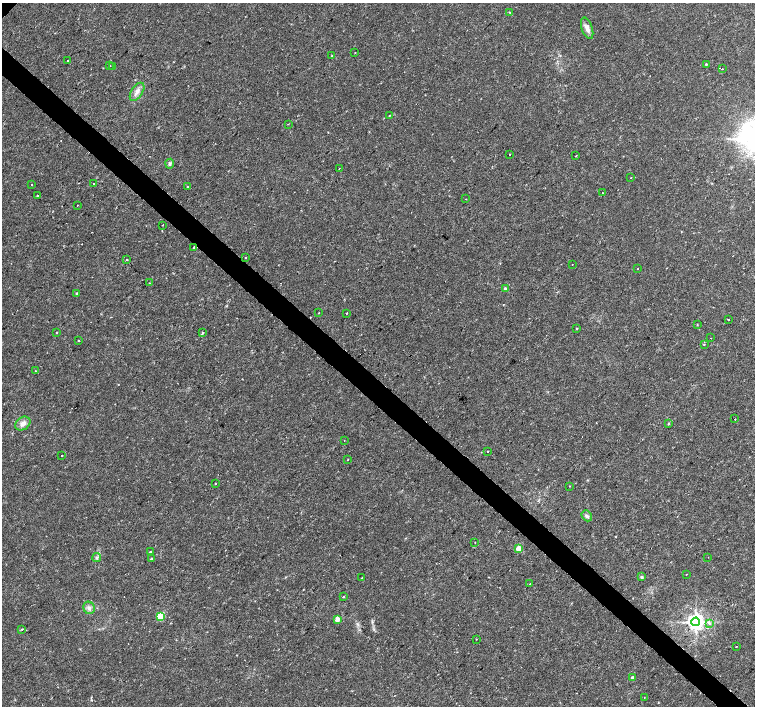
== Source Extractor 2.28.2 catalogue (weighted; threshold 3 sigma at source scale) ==
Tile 6 of 4 x 4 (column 2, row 2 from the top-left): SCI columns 1513-3017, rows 3048-4455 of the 6027 x 6027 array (HDU 1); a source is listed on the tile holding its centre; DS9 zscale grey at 2 x 2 block average (1 PNG px = mean of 2 x 2 image px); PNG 757 x 708 px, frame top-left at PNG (2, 3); each listed source drawn as its Kron ellipse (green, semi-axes under 4 px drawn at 4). Shown black and unused: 4% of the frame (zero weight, under 2 of 3 exposures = <1% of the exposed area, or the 3 px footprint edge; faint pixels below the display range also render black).
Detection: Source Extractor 2.28.2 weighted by HDU 2 'WHT'; one run over the whole footprint, this tile lists its part. Background 0.0228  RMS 0.0028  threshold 0.0126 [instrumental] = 3 sigma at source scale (4.5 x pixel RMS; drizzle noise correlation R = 1.50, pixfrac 1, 0.0396/0.0396 arcsec/px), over >= 5 px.
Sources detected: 76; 1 cosmic-ray / hot-pixel residue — neither listed nor drawn; the other 75 listed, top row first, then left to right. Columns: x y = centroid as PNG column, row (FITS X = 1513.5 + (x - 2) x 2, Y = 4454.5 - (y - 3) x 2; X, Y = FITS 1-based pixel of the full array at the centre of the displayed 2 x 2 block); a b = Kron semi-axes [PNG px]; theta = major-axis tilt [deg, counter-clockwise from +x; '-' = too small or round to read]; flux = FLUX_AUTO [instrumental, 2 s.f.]
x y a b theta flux
509 12 2 2 - 0.25
587 28 11 5 -71 3.6
355 52 2 2 - 0.22
332 56 2 2 - 0.56
67 61 2 2 - 0.74
706 64 3 2 - 0.66
110 65 2 2 - 2.1
112 66 2 2 - 0.59
722 69 2 2 - 1.2
137 92 10 5 56 3.6
389 115 2 2 - 0.3
288 124 2 2 - 0.46
509 154 2 2 - 0.38
576 156 2 2 - 0.32
170 164 5 4 - 1.1
339 169 2 2 - 3
630 178 2 2 - 0.21
94 183 2 2 - 1.7
32 184 2 2 - 1.3
188 187 2 2 - 1.6
602 193 2 2 - 0.31
37 196 2 2 - 0.71
466 199 2 2 - 0.32
77 205 2 2 - 0.23
162 225 2 2 - 0.55
193 247 2 2 - 1.8
245 257 2 2 - 0.77
127 259 2 2 - 5.3
572 265 2 2 - 0.38
638 268 2 2 - 0.44
149 283 2 2 - 0.32
505 289 3 2 - 1.9
77 294 2 2 - 2.1
319 313 2 2 - 0.46
347 313 2 2 - 0.28
728 319 2 2 - 1.3
697 325 3 2 - 0.32
576 329 2 2 - 1.4
56 332 2 2 - 0.35
202 333 2 2 - 1.4
711 338 2 2 - 0.34
79 340 2 2 - 1
704 344 2 2 - 0.39
35 371 2 2 - 0.64
735 419 2 2 - 0.62
668 423 2 2 - 0.98
23 424 8 6 34 3.2
344 441 2 2 - 0.37
487 451 2 2 - 0.88
62 456 2 2 - 1.7
348 460 2 2 - 0.41
215 484 2 2 - 0.33
570 486 2 2 - 0.43
587 516 6 4 -51 1.5
475 543 2 2 - 0.33
518 548 3 2 - 9.9
150 552 2 2 - 0.87
708 557 2 2 - 0.29
96 558 5 4 - 1.2
151 559 2 2 - 4.6
686 574 2 2 - 0.51
641 577 4 4 - 0.8
362 578 2 2 - 1.2
530 584 2 2 - 0.44
344 597 3 2 - 0.61
89 608 6 5 - 2.3
160 617 3 3 - 31
337 619 3 2 - 8.6
696 622 4 4 - 350
709 623 3 2 - 2.4
22 629 2 2 - 0.37
476 639 2 2 - 0.21
736 647 2 2 - 0.28
632 678 3 2 - 2.2
644 697 2 2 - 0.21
Overlapping masked pixels (flux is a lower limit): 1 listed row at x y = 193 247
Diffuse or blended objects may show on this block-average render without a row.